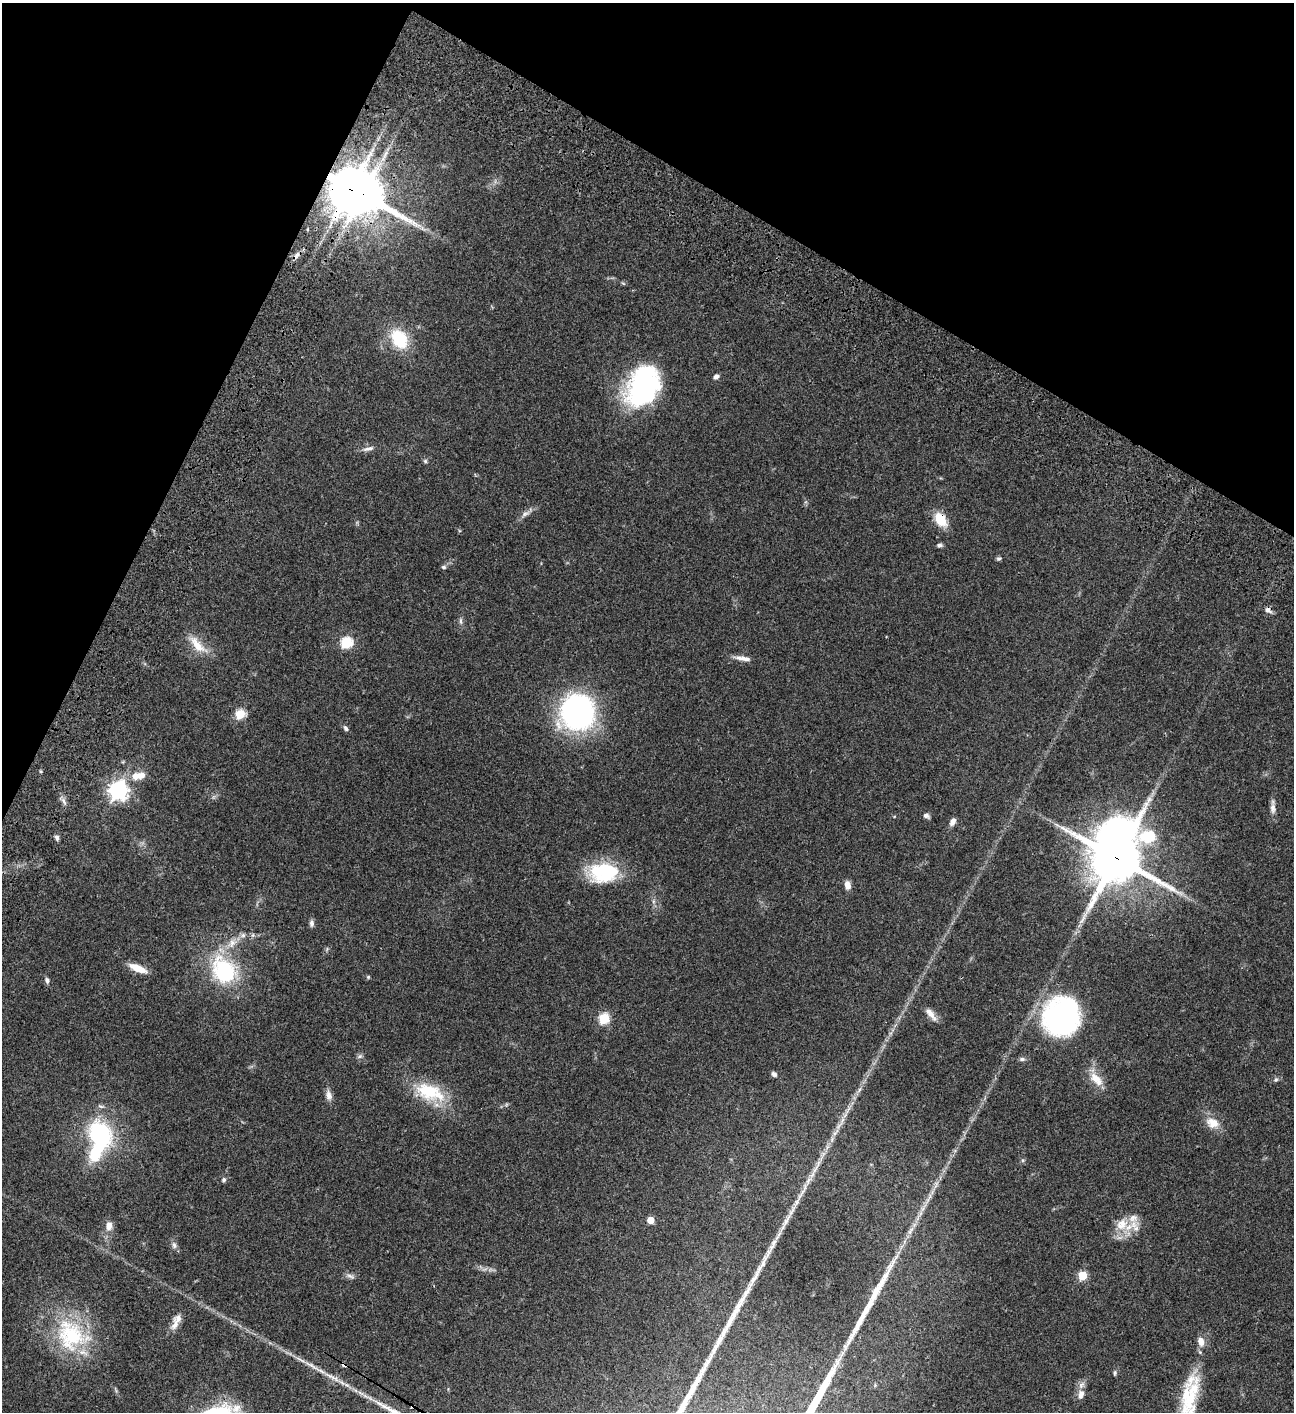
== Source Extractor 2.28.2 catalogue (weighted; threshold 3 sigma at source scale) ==
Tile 2 of 4 x 4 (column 2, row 1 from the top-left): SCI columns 1797-3088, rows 4432-5841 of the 6049 x 6047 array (HDU 1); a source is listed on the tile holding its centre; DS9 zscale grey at full resolution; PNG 1296 x 1414 px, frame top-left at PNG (2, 3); no overlay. Shown black and unused: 22% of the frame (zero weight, under 3 of 4 exposures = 13% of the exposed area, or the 3 px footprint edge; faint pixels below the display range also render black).
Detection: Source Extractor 2.28.2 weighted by HDU 2 'WHT'; one run over the whole footprint, this tile lists its part. Background 0.0655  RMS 0.0059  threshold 0.0266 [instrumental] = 3 sigma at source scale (4.5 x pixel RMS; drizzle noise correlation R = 1.50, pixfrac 1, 0.05/0.05 arcsec/px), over >= 5 px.
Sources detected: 79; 1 cosmic-ray / hot-pixel residue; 1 long thin detection or spike segment (spike, bleed or trail) — not listed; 8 inside a brighter listed object's ellipse — not listed separately; the other 69 listed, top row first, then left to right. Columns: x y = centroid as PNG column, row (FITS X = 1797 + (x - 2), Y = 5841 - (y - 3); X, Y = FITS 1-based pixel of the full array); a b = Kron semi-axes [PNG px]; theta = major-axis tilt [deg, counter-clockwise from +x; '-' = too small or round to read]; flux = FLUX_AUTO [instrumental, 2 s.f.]
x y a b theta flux
363 194 14 12 -32 1400
297 255 11 5 52 2.2
399 339 19 14 -57 26
716 376 7 5 36 1.7
643 387 41 29 64 95
368 449 16 6 15 2.6
425 461 5 5 - 0.94
525 514 14 5 24 2.5
940 519 15 10 -55 13
940 545 7 5 -1 1.3
999 558 7 5 26 0.95
443 567 7 5 -1 1
1268 610 9 7 -29 2.3
461 621 10 4 -86 1.4
346 642 6 6 - 50
197 645 32 11 -47 10
743 658 24 6 -8 3.8
577 712 31 29 57 140
240 714 5 5 - 30
346 728 8 5 -51 1.4
40 771 5 3 - 0.58
139 775 19 9 10 7.6
118 790 7 7 - 250
64 801 11 5 -66 2
1273 808 15 7 -87 2.9
926 816 7 5 -25 1.9
953 822 10 6 58 2.7
57 838 7 5 -68 1.5
1116 857 25 20 68 2300
604 872 34 23 5 36
847 885 10 7 -84 3.4
312 923 9 6 -89 1.7
232 943 15 9 50 6
137 968 19 7 -22 8.7
224 971 24 19 -55 54
368 977 5 5 - 0.64
47 980 8 6 -68 1.5
931 1014 21 7 -52 4.2
1061 1016 29 27 58 140
604 1018 5 5 - 40
360 1056 7 5 35 1.3
1022 1059 8 5 -8 1.4
774 1074 6 5 - 1.7
1096 1079 23 11 -48 8.3
1276 1080 6 5 - 1.1
430 1092 42 21 -19 26
329 1095 14 7 -83 3
842 1120 7 4 71 1.6
1213 1123 18 13 -19 7.5
835 1133 7 4 71 1.4
100 1134 30 23 -57 55
817 1165 24 4 63 4.6
224 1180 5 5 - 1.3
803 1191 7 4 19 1.1
651 1220 5 5 - 10
786 1221 29 6 61 6.9
1122 1224 19 17 45 12
109 1226 11 8 82 4.2
174 1245 10 6 -82 1.9
1083 1275 5 5 - 23
350 1276 14 5 -23 1.8
175 1325 17 10 56 4
71 1335 48 39 -45 51
311 1365 32 5 -32 6.3
1115 1373 7 4 81 0.94
1081 1394 13 8 77 4.1
1188 1400 65 19 81 36
412 1406 4 4 - 2.6
217 1412 60 12 -6 27
Overlapping masked pixels (flux is a lower limit): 6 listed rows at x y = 363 194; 940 519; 1268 610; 1116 857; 224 971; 412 1406
Isophote crosses this tile's border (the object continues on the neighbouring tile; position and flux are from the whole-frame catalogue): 2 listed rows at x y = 1188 1400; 217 1412